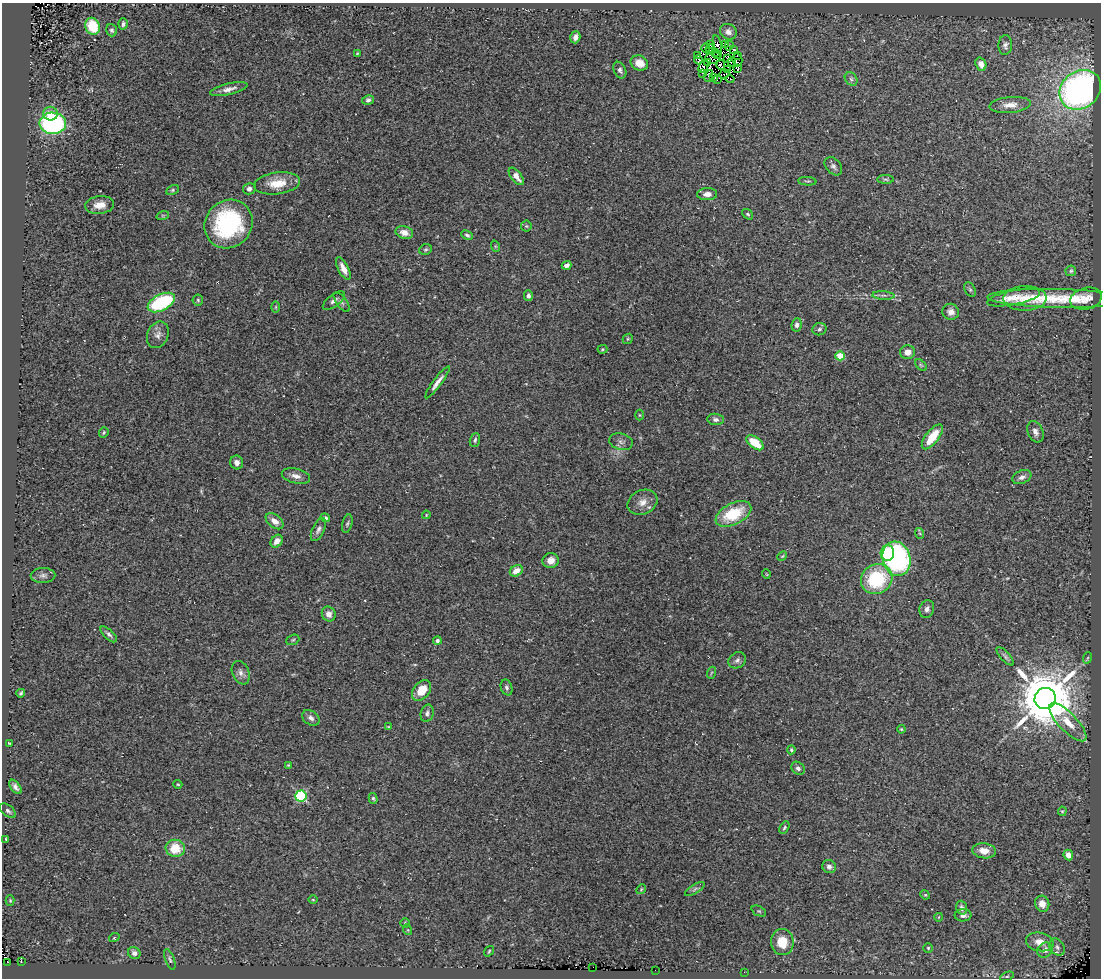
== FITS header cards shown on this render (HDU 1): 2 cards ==
NAXIS1  =                 1099
NAXIS2  =                  976

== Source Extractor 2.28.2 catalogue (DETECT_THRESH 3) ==
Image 1099 x 976 px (HDU 1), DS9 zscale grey, 1 PNG px = 1 image px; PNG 1103 x 980 px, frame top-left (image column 1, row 976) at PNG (2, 3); each listed source drawn as its Kron ellipse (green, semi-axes under 4 px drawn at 4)
Background 0.0805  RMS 0.021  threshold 0.0641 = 3 sigma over >= 5 px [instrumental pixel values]
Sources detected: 180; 4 with non-positive FLUX_AUTO (blend fragments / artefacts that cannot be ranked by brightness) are neither listed nor drawn; the other 176 listed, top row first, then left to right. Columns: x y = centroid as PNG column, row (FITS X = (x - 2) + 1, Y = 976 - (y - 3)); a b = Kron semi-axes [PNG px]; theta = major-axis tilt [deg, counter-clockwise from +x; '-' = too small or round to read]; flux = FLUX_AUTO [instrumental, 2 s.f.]
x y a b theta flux
123 24 5 4 - 3.9
93 26 9 7 -66 45
112 30 6 5 - 3.1
728 32 9 7 -35 7.5
575 37 6 5 - 7.7
710 44 3 2 - 1.4
717 44 9 3 -78 4.4
725 44 4 3 - 1.9
1005 45 10 7 88 5.5
729 46 5 4 - 1.4
706 48 5 2 - 0.9
710 49 6 2 -84 1.7
734 49 3 2 - 1.5
715 52 3 2 - 2.7
357 53 3 2 - 1.3
717 54 2 2 - 1.5
738 55 3 2 - 0.88
698 56 2 2 - 0.98
713 58 8 6 17 0.0014
728 58 4 3 - 2.1
698 60 4 4 - 4.4
737 60 6 5 - 0.038
732 62 4 3 - 3.4
639 63 9 7 -29 19
707 63 4 2 - 1.6
981 64 7 5 -71 9.6
721 65 5 3 - 1.7
703 67 7 2 64 2.6
737 69 3 2 - 1
620 70 9 6 -65 4.7
727 70 3 2 - 1.4
703 73 4 2 - 1.4
724 74 5 3 - 0.58
709 76 6 3 68 4
714 77 4 3 - 1.1
730 79 4 2 - 2.8
851 79 7 5 -47 3.7
717 80 3 2 - 1.3
229 89 19 5 14 9.5
1080 90 22 18 40 480
368 100 6 5 - 3.9
1010 105 21 8 5 14
51 114 7 7 - 16
53 123 13 11 -1 250
833 166 10 7 -47 4.9
516 176 10 5 -52 10
886 179 8 4 -1 2.4
807 181 9 2 -4 2
277 183 23 11 8 30
249 189 6 5 - 5.9
173 190 7 4 28 2.3
707 194 10 6 3 8.7
100 205 14 9 6 16
748 214 6 4 -40 2.4
163 215 6 4 18 2.2
228 224 25 23 48 180
526 226 5 5 - 2
404 232 9 6 -15 10
467 235 6 4 -23 2.7
495 246 6 3 -72 1.5
426 250 7 5 19 2.3
566 265 5 4 - 5.5
343 269 12 5 -64 13
1071 271 5 5 - 2.6
970 290 8 5 -63 2.7
883 295 11 4 -4 4.9
528 296 5 4 - 5.4
1014 298 27 7 11 23
1025 298 21 12 1 22
1056 298 69 9 -1 69
1086 299 16 10 13 15
198 300 5 5 - 2.3
334 301 13 6 37 5.9
161 302 15 8 27 120
342 302 11 5 -56 4.4
276 307 6 4 89 1.7
951 312 8 8 - 8
796 325 7 5 83 4.7
819 329 7 6 - 3.6
158 335 14 10 65 9.6
628 339 5 4 - 2
602 349 5 4 - 1.8
907 352 7 7 - 11
840 356 4 4 - 35
921 365 7 4 -45 2.2
437 382 20 4 53 8.9
639 415 5 3 - 1.4
715 419 8 5 -7 4.7
1035 432 11 7 -66 6.8
104 433 5 4 - 2.4
932 437 15 6 52 36
475 440 7 5 72 3.2
621 442 12 8 -15 6.4
755 443 10 5 -38 34
237 462 7 6 - 6.4
296 476 14 7 -14 9.2
1022 477 10 6 24 6.2
642 502 15 12 25 15
733 514 19 10 27 59
426 515 4 3 - 1.4
325 518 5 4 - 3.7
275 521 10 6 -39 11
347 524 9 5 76 2.9
318 530 12 6 65 5.7
919 533 5 3 - 1.7
277 541 7 5 50 9.5
887 553 8 6 86 47
782 556 5 4 - 1.7
896 559 17 13 -74 250
550 561 8 7 - 11
516 571 7 5 33 13
766 574 5 3 - 1.2
43 575 12 7 2 6
877 579 16 14 35 94
927 609 9 7 70 6.2
329 614 7 6 - 9.2
109 634 10 4 -43 4.1
293 640 7 5 22 2.3
437 640 4 4 - 4.2
1005 656 12 4 -48 3.7
1087 658 6 3 70 1.3
737 660 9 7 35 5.2
241 673 12 8 -67 7.5
711 673 6 3 71 1.7
507 687 8 5 -72 3.7
421 691 11 8 51 29
21 693 4 3 - 2.3
1045 698 11 10 - 12000
427 713 9 6 77 4.4
311 718 9 7 -36 5.9
1068 722 25 9 -46 24
388 726 4 2 - 0.98
901 729 4 3 - 1.6
9 743 3 2 - 1.3
791 750 4 4 - 2
288 765 3 2 - 1.2
798 768 7 6 - 4.1
178 784 4 4 - 1.4
15 787 8 4 -53 5.4
301 796 5 5 - 120
373 798 5 4 - 2.2
8 811 9 5 -40 4
1062 811 5 4 - 1.6
784 828 6 4 60 2.4
6 839 3 2 - 0.98
175 848 9 8 - 38
984 851 12 7 -8 15
1068 855 5 4 - 9.1
829 866 7 6 - 5.5
641 889 5 4 - 1.6
695 889 11 4 31 4.2
925 895 5 4 - 1.6
10 900 5 4 - 1.7
313 900 5 3 - 1.2
1042 904 8 7 - 13
962 908 7 5 -72 4.8
759 911 8 5 -25 2.2
963 915 8 6 2 5.7
939 917 4 2 - 0.94
405 923 4 4 - 1.8
408 930 5 3 - 1.3
114 938 5 3 - 1.3
782 942 13 11 -81 30
1040 942 14 9 -12 15
1057 947 9 7 -55 4.5
928 948 5 5 - 2
1045 950 8 7 - 7.4
489 951 6 3 54 1.7
134 953 6 5 - 6.3
170 959 11 4 -70 3.5
21 961 4 2 - 5.3
7 962 2 2 - 3.6
593 967 3 2 - 6.6
655 970 2 2 - 0.96
744 972 2 2 - 16
1007 976 7 4 22 2.1
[4 non-positive-flux detections neither listed nor drawn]